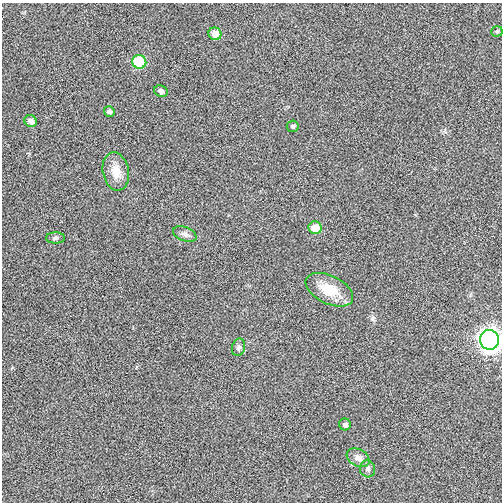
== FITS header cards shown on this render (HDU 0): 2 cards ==
NAXIS1  =                  500
NAXIS2  =                  500

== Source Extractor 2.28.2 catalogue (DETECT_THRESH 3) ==
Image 500 x 500 px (HDU 0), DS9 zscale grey, 1 PNG px = 1 image px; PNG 504 x 504 px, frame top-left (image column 1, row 500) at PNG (2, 3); each listed source drawn as its Kron ellipse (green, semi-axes under 4 px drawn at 4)
Background -3.30e-04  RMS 0.094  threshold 0.283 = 3 sigma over >= 5 px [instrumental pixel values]
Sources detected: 17; all 17 listed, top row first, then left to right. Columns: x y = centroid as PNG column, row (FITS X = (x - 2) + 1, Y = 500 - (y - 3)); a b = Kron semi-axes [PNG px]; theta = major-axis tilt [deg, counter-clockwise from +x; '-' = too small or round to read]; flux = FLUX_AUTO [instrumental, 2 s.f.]
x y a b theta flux
497 31 5 5 - 9.2
215 34 6 6 - 58
139 62 7 6 - 260
161 91 7 5 -22 26
109 111 5 5 - 18
31 121 6 5 - 35
293 126 6 6 - 12
116 171 19 13 -78 100
315 228 7 6 - 88
185 234 12 7 -21 26
55 238 9 5 0 17
329 290 25 14 -26 160
490 340 10 9 - 3400
238 347 9 6 76 19
345 424 6 5 - 22
358 458 12 8 -30 40
368 469 8 7 - 21
At the frame edge (FLAGS 8, measured only in part): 1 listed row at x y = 490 340